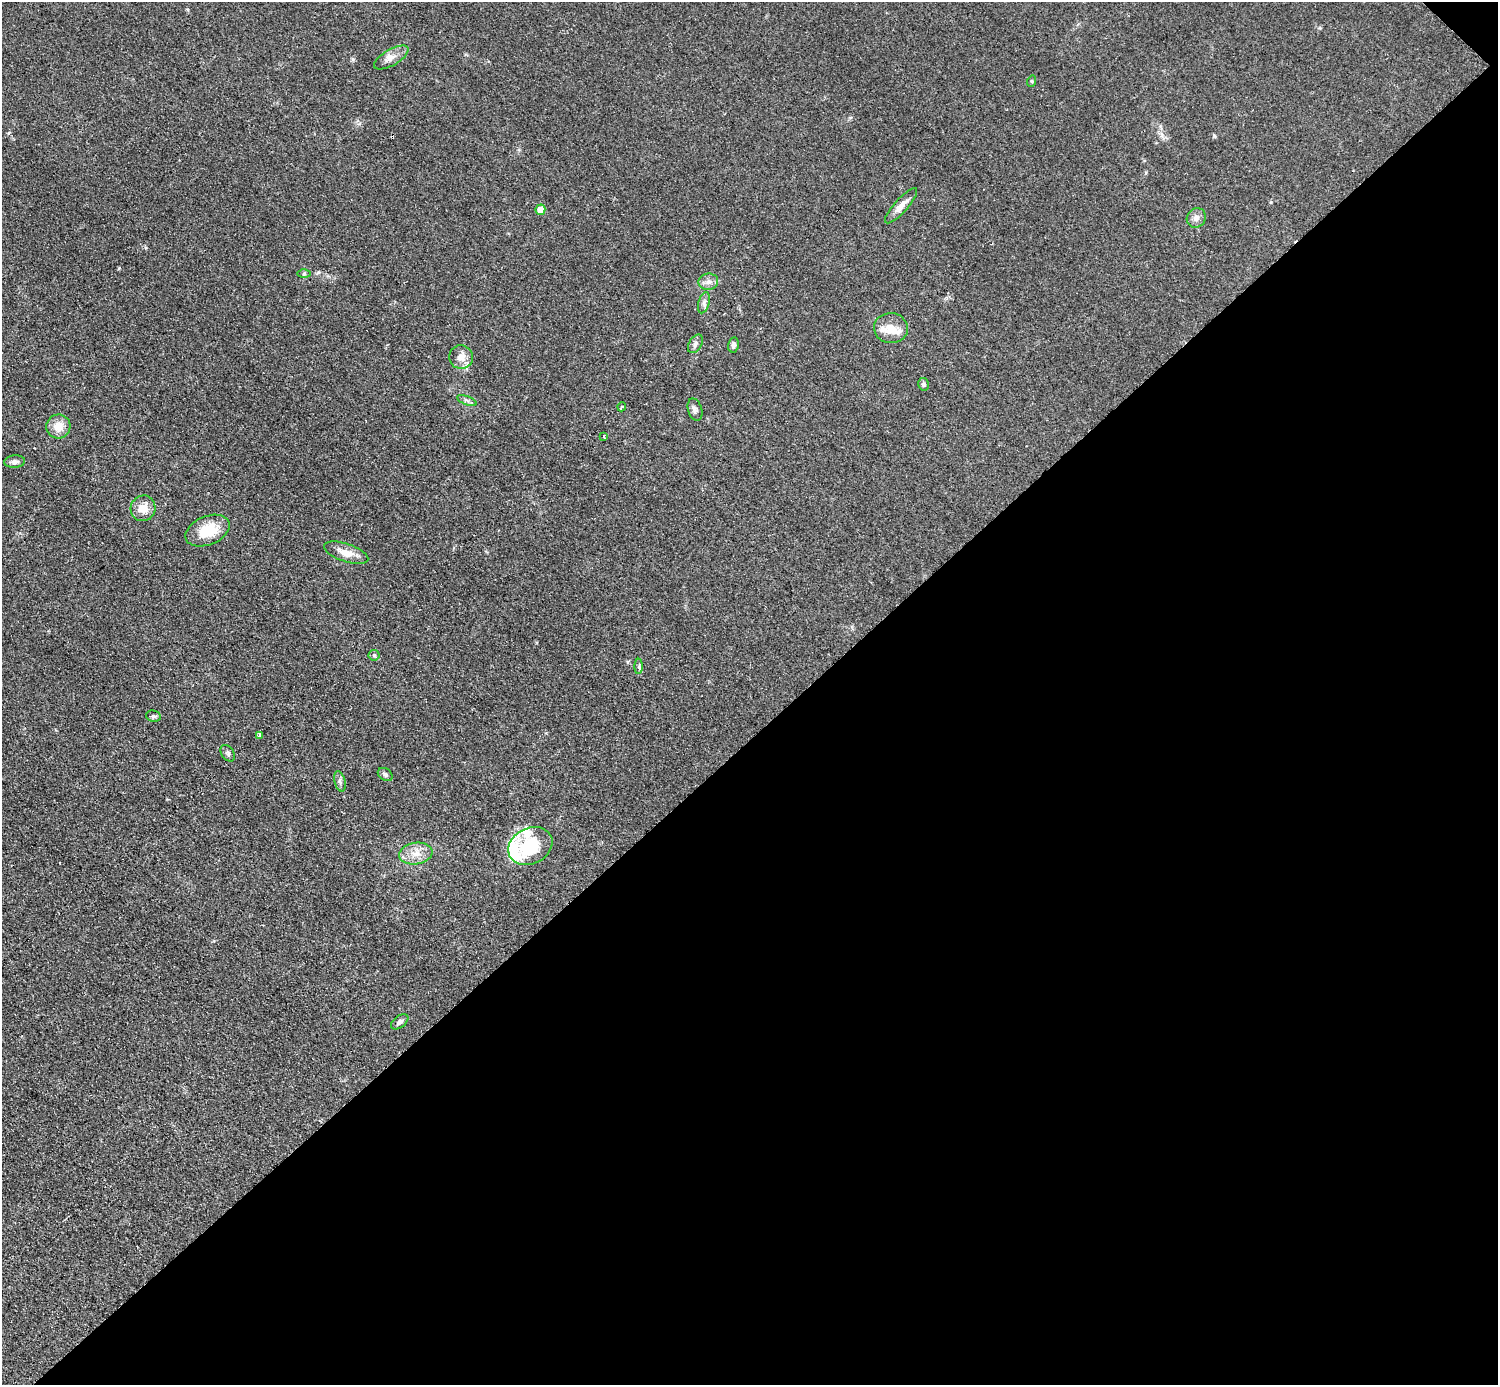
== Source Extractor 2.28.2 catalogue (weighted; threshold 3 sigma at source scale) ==
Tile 12 of 4 x 4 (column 4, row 3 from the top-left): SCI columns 4495-5990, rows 1690-3072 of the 5992 x 5992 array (HDU 1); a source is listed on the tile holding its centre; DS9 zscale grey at full resolution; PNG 1500 x 1387 px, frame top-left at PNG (2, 2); each listed source drawn as its Kron ellipse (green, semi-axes under 4 px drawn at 4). Shown black and unused: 47% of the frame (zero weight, under 2 of 3 exposures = <1% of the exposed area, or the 3 px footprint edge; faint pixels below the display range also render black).
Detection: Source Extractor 2.28.2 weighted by HDU 2 'WHT'; one run over the whole footprint, this tile lists its part. Background 0.0555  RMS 0.0074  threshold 0.0333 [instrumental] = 3 sigma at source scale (4.5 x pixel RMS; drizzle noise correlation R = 1.50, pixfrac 1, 0.05/0.05 arcsec/px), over >= 5 px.
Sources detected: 38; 1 inside a brighter object's white glare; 2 cosmic-ray / hot-pixel residue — neither listed nor drawn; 3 inside a brighter listed object's ellipse — not listed separately; the other 32 listed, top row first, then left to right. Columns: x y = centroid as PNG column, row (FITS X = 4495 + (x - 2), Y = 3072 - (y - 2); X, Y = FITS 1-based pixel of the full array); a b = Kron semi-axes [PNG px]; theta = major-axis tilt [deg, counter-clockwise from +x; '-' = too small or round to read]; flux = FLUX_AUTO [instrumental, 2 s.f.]
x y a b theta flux
391 57 19 8 30 5.7
1032 81 6 3 72 0.79
901 206 23 6 48 6
540 210 5 5 - 10
1196 218 10 9 - 3.8
304 274 6 4 1 1
708 282 10 8 9 3.8
704 303 11 5 75 2.6
891 328 17 15 -7 11
695 344 10 6 60 2.8
733 345 7 5 79 2.5
461 357 12 12 - 7
924 384 6 5 - 1.9
467 400 10 3 -21 1.6
622 407 4 3 - 2.3
695 410 11 7 -73 2.5
58 426 12 12 - 9.3
604 436 4 3 - 1.7
15 462 10 6 5 2.9
143 508 13 12 - 9
207 531 23 14 23 21
346 553 23 9 -19 9.1
374 655 5 5 - 1.2
639 666 8 4 89 1.2
153 716 7 5 -12 1.4
260 735 3 3 - 3.9
228 753 9 6 -54 1.9
385 774 8 6 -33 1.9
340 781 10 5 -75 2.1
530 846 23 18 26 42
416 854 17 10 10 9.2
400 1022 10 5 38 2.4
Unlisted compact peaks at least as high as the median listed source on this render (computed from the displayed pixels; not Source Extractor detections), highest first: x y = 1214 136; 119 268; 353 59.